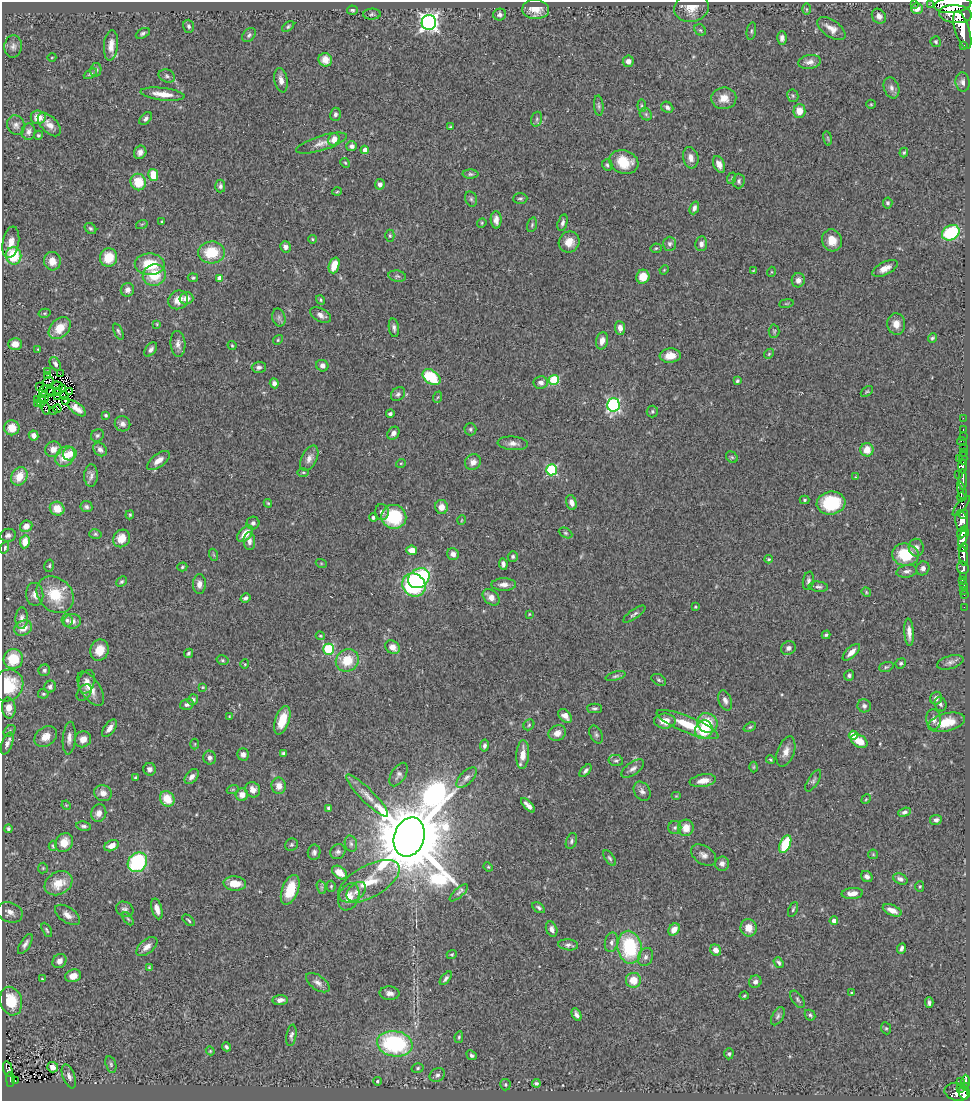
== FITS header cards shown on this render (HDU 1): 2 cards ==
NAXIS1  =                  968
NAXIS2  =                 1099

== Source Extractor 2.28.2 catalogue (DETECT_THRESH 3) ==
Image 968 x 1099 px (HDU 1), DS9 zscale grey, 1 PNG px = 1 image px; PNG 972 x 1103 px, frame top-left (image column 1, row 1099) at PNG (2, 2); each listed source drawn as its Kron ellipse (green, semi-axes under 4 px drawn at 4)
Background 0.726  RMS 0.056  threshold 0.169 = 3 sigma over >= 5 px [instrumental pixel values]
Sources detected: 474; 4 with non-positive FLUX_AUTO (blend fragments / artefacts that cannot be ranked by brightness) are neither listed nor drawn; the other 470 listed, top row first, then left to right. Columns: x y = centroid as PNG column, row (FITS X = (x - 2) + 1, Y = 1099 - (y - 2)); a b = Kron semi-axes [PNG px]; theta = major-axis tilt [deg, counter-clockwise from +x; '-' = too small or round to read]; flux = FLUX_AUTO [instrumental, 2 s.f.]
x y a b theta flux
915 3 3 2 - 5.5
931 5 3 2 - 6.6
953 5 18 8 6 6400
691 8 17 14 10 54
536 9 13 9 -2 48
807 9 6 4 -89 5.4
917 9 6 5 - 32
352 10 5 4 - 7.6
372 14 9 5 3 8.3
955 14 16 9 -5 4600
500 15 6 6 - 12
879 16 8 6 -51 21
429 22 7 7 - 1700
189 26 6 5 - 9.3
288 26 7 4 39 6.9
831 28 16 8 -35 33
700 30 6 5 - 7
962 30 19 7 -72 2900
751 31 9 4 80 6.6
143 33 7 4 28 8.8
249 35 8 5 47 8.7
782 38 7 5 90 15
936 42 5 5 - 7.4
111 45 15 7 85 34
964 45 3 3 - 54
13 46 11 8 84 18
52 57 4 3 - 3
325 60 7 6 - 45
628 61 6 5 - 20
809 62 11 7 7 20
96 70 7 5 79 8.8
90 74 7 4 28 7.3
167 76 8 6 -23 10
281 80 12 6 -80 24
963 82 10 7 -82 16
891 88 11 7 -72 18
162 94 22 6 -7 49
793 96 6 5 - 6.5
724 98 12 11 - 42
871 104 5 4 - 4.5
599 106 10 4 -85 8
642 106 6 4 -84 5.6
667 107 6 5 - 12
799 111 7 6 - 40
335 114 6 5 - 11
646 114 7 5 -47 7.2
38 117 7 7 - 46
146 119 7 5 46 11
537 119 7 5 74 7.5
49 124 14 8 -46 28
16 125 10 8 -63 18
450 127 3 3 - 3.9
29 132 8 7 - 16
38 135 5 4 - 5.8
828 138 7 3 -81 4.8
334 139 6 5 - 34
321 143 26 7 17 33
352 146 5 5 - 12
365 150 4 4 - 27
140 152 7 6 - 18
904 153 5 4 - 6.1
691 158 11 7 -75 24
624 162 15 11 -19 86
345 163 5 4 - 4.6
719 164 9 5 -66 26
607 165 5 5 - 6.9
470 174 8 4 -1 7.5
153 175 6 5 - 86
732 178 6 3 72 4.4
739 181 7 6 - 9.8
138 182 8 7 - 94
380 184 5 5 - 16
220 186 6 5 - 11
337 192 5 3 - 3.9
520 198 7 5 1 7.5
471 199 8 5 -75 8.7
888 203 5 4 - 8
694 208 6 4 68 13
496 220 8 5 -88 22
162 222 3 3 - 3.6
482 223 5 4 - 4.3
563 223 8 5 76 12
142 224 6 3 18 4.1
532 225 7 4 74 6.6
90 228 6 5 - 6.8
951 233 9 7 30 250
390 236 6 4 89 6.3
312 239 4 4 - 4.7
832 240 11 9 -66 48
11 242 16 8 80 36
569 242 11 10 - 45
669 244 7 6 - 9.8
701 244 7 6 - 15
285 247 6 5 - 15
656 248 5 5 - 4.9
211 252 13 11 4 120
14 256 9 7 -80 140
109 258 9 8 - 87
52 261 9 8 - 37
150 264 15 10 -1 120
334 265 8 5 72 55
885 268 14 6 27 32
664 270 5 4 - 3.6
753 271 3 2 - 2.8
771 272 5 3 - 3.5
154 275 11 10 - 100
397 276 9 5 -9 8.9
643 277 7 6 - 53
193 278 5 4 - 6.6
220 278 4 4 - 35
798 280 7 6 - 20
127 290 7 6 - 17
186 298 7 6 - 25
178 300 10 9 - 43
320 300 5 4 - 4.8
786 303 7 3 9 4.3
45 313 6 4 12 5.1
321 315 11 6 -29 21
279 318 9 6 -76 12
157 324 4 4 - 3.5
896 324 11 9 -83 38
60 328 13 9 45 74
394 328 9 5 -81 12
620 328 7 5 -82 22
118 331 9 4 -65 7.3
774 331 6 5 - 6.2
932 338 5 4 - 6.1
278 340 5 4 - 4.7
602 341 9 6 77 27
15 344 7 6 - 39
178 344 13 7 -86 22
232 345 4 3 - 3.9
38 349 4 4 - 3.5
151 349 8 5 52 13
769 354 5 4 - 5
670 356 10 7 4 48
55 364 7 5 -58 11
322 366 6 5 - 18
259 367 7 5 3 11
47 372 3 2 - 3.6
60 374 3 2 - 6.1
48 375 3 2 - 1.7
432 377 10 6 -37 170
554 380 5 5 - 230
48 381 5 2 - 4.4
737 381 4 3 - 5.9
541 382 7 6 - 17
274 383 5 4 - 15
39 386 3 2 - 2.3
57 386 5 3 - 6.7
63 389 3 2 - 2.1
51 390 3 2 - 2.9
43 391 6 2 66 2.1
57 391 3 2 - 3.5
867 391 7 4 39 5.2
69 392 3 2 - 3.9
48 393 8 3 20 3.7
398 394 8 6 44 11
64 395 3 2 - 0.92
57 396 3 2 - 2.1
44 397 5 3 - 1.6
438 397 6 3 69 4.3
37 399 3 2 - 4.6
41 401 6 2 80 5.8
65 401 3 2 - 3
38 403 3 2 - 4.3
613 405 7 6 - 660
45 408 6 2 -75 3.7
77 408 11 5 -38 26
57 409 4 2 - 2.7
54 411 4 2 - 2.4
652 411 6 6 - 7.3
390 414 4 3 - 9.5
106 415 4 4 - 7.7
963 418 2 2 - 14
122 424 8 7 - 16
12 428 7 7 - 58
470 429 6 6 - 7.6
963 429 3 2 - 20
393 433 7 5 54 18
34 435 5 4 - 23
97 435 7 6 - 9.3
963 436 3 2 - 2.8
962 441 5 2 - 25
513 443 15 6 -5 22
963 447 2 2 - 16
53 449 8 7 - 32
100 449 7 6 - 16
867 450 7 6 - 52
963 452 3 2 - 21
70 454 7 6 - 41
65 456 11 8 51 71
732 457 6 5 - 6.6
309 458 13 7 63 24
959 458 3 2 - 15
963 458 6 2 90 42
158 460 13 6 37 31
473 462 8 7 - 25
401 463 5 3 - 3.2
962 466 7 4 -89 820
551 470 5 5 - 380
303 472 6 4 0 4.6
958 475 2 2 - 15
19 476 9 8 - 64
91 476 11 7 88 16
856 477 4 4 - 3.6
963 480 10 3 -89 640
962 491 10 4 -73 290
961 497 4 4 - 290
805 500 5 4 - 4.8
571 502 8 5 -73 21
268 503 4 3 - 4.4
831 503 14 11 8 210
961 506 12 4 52 340
86 507 6 5 - 10
441 507 7 6 - 29
57 509 7 6 - 60
382 512 8 7 - 17
963 514 5 4 - 270
130 515 4 3 - 4.8
373 517 4 4 - 7.3
394 517 12 12 - 220
462 520 5 3 - 2.9
962 521 11 6 -80 1300
253 523 6 6 - 11
26 526 6 5 - 29
962 532 7 3 58 880
565 533 7 4 -27 6.8
95 534 6 5 - 5.9
245 534 10 6 48 49
8 535 8 6 9 12
963 537 10 4 70 1600
122 538 9 8 - 54
249 541 9 6 -87 17
25 542 6 5 - 44
5 548 6 4 69 6.5
916 548 9 7 -87 20
963 548 5 4 - 370
412 550 5 4 - 44
453 554 6 5 - 19
214 555 6 4 -70 4.5
905 555 13 11 -8 160
513 556 5 5 - 7.4
963 556 10 4 -83 1100
768 559 4 3 - 5.3
321 563 5 3 - 4.1
503 564 6 4 -82 12
49 566 6 5 - 6.8
182 567 5 4 - 5.5
963 567 6 5 - 390
923 568 7 6 - 16
907 571 10 6 10 16
963 576 3 3 - 240
419 578 11 9 36 530
962 580 2 2 - 12
808 581 9 5 79 11
122 582 6 4 43 7.4
199 584 10 6 89 21
414 585 12 11 - 450
504 585 12 6 1 23
964 585 4 3 - 67
818 587 10 5 -7 11
964 590 2 2 - 8.2
866 592 5 4 - 4.4
35 594 11 8 -84 23
55 595 20 16 -43 130
964 595 2 2 - 8.3
491 597 9 6 -42 30
245 598 5 4 - 11
695 607 4 3 - 4.3
964 607 2 2 - 13
529 614 4 4 - 3.2
634 614 13 4 35 10
22 618 11 6 88 16
67 620 6 5 - 9.4
72 621 9 7 2 24
23 628 9 7 24 37
909 632 14 4 -87 26
826 635 4 3 - 6.9
320 636 4 4 - 4
393 647 8 6 -35 33
788 648 7 6 - 14
329 649 5 5 - 290
99 650 11 9 70 56
851 652 11 5 43 28
189 653 5 4 - 7.1
13 659 10 9 - 100
222 660 6 4 -16 5.6
347 660 12 10 41 93
950 662 14 6 17 16
901 663 5 4 - 7.1
245 664 4 4 - 4.3
886 667 7 4 19 6.3
44 670 6 5 - 9.8
849 675 5 5 - 9.3
615 676 10 4 16 8.5
659 680 8 5 -30 7.2
87 682 12 8 74 23
8 685 16 15 - 170
50 687 6 5 - 11
203 687 3 2 - 3.5
91 689 19 9 -57 48
84 692 9 6 49 7.7
43 694 5 5 - 6.3
936 698 6 6 - 18
193 700 5 5 - 9.1
725 700 10 6 -72 16
187 704 7 5 15 11
941 704 7 6 - 10
864 706 7 6 - 11
9 708 10 6 -85 33
594 708 7 5 0 8.9
229 716 3 2 - 2.7
565 716 8 5 -45 27
933 719 10 7 -83 20
282 720 15 7 71 75
665 721 11 7 -1 44
946 722 19 9 14 85
707 723 10 9 - 100
687 724 33 8 -22 120
529 725 6 5 - 5.6
750 727 6 4 21 5.9
109 728 10 5 54 24
704 730 9 8 - 110
10 731 7 5 44 6.2
557 733 9 7 30 30
596 734 9 6 -62 9.1
853 735 5 4 - 110
46 737 12 9 36 39
69 738 16 6 85 22
83 739 8 7 - 27
859 741 9 6 -28 56
7 743 11 5 70 15
195 744 5 3 - 3.8
484 746 6 4 80 10
786 752 15 8 70 33
284 753 4 3 - 8.1
243 754 6 5 - 16
523 755 14 6 86 51
210 758 7 6 - 13
616 760 7 5 -11 7.9
770 760 4 3 - 4.2
754 767 5 3 - 3.8
633 768 13 6 35 17
150 769 6 6 - 12
586 771 7 4 49 11
399 775 13 7 58 15
192 777 9 5 50 19
467 777 13 6 45 18
135 778 4 3 - 5.9
703 781 13 6 10 39
813 781 12 5 58 10
279 786 8 7 - 32
233 789 6 4 19 5.7
253 790 8 7 - 25
642 791 10 7 -58 16
103 793 9 8 - 27
242 795 6 6 - 34
367 796 29 6 -45 40
676 796 5 4 - 3.9
167 799 8 7 - 69
866 799 5 4 - 4.3
66 805 5 4 - 3.8
528 805 9 4 -45 18
328 808 4 3 - 8.1
904 812 6 4 20 10
99 813 9 7 73 23
936 820 6 5 - 12
84 826 7 4 -10 9.2
675 827 6 6 - 11
686 828 8 7 - 48
8 829 4 4 - 7.5
409 837 20 15 71 80000
571 841 8 5 71 9.2
64 843 10 8 55 49
351 844 8 6 -74 11
785 844 9 5 67 170
291 845 7 6 - 7.1
53 846 5 4 - 5.4
112 846 7 5 25 33
314 852 8 6 82 12
338 852 8 7 - 12
873 854 5 5 - 4.5
704 855 14 9 -34 22
610 858 9 4 -53 7.8
137 862 10 9 - 340
722 864 7 7 - 19
488 867 5 4 - 4.2
43 868 5 5 - 4.6
339 872 8 5 -38 49
867 877 6 5 - 14
900 879 7 5 -25 13
369 881 34 16 29 130
58 883 15 11 30 77
235 883 11 7 -3 61
331 886 5 4 - 5.7
920 886 5 4 - 5.5
321 887 7 4 -71 6.5
290 890 15 8 69 98
356 892 11 7 45 19
459 893 12 4 42 11
852 893 11 5 5 29
349 897 14 10 67 49
539 908 7 4 -36 8.7
125 909 9 7 -27 13
157 909 10 5 -75 28
793 909 8 4 65 6.6
892 910 10 5 -24 31
10 912 13 10 -20 24
67 915 14 7 -35 27
128 919 7 3 -54 5.5
189 920 7 4 -40 5.3
834 921 4 4 - 19
749 928 9 8 - 47
552 929 8 5 -69 15
674 929 6 5 - 36
47 930 8 4 -61 6.4
611 942 10 6 78 15
25 944 11 5 58 16
568 945 10 5 -6 13
147 947 12 7 40 29
629 947 16 12 -81 280
901 948 5 4 - 11
716 950 6 5 - 30
452 954 5 4 - 4.9
646 957 9 7 67 14
59 961 7 6 - 21
779 963 6 4 -52 7.6
149 967 4 3 - 4.1
73 976 8 6 15 39
446 978 8 4 51 11
42 979 4 4 - 4.7
633 980 7 7 - 57
755 982 6 6 - 15
318 983 13 7 -35 20
390 993 10 7 -4 21
852 993 3 3 - 7.7
744 996 4 4 - 4.5
798 999 10 5 -54 8.8
280 1000 7 5 5 20
11 1001 14 10 -74 120
929 1003 5 3 - 8.8
577 1015 6 4 -61 14
810 1015 6 5 - 7.6
778 1016 10 5 61 10
886 1028 6 5 - 5.5
291 1035 11 5 81 12
459 1037 6 4 81 5.9
395 1044 18 12 -9 460
226 1047 4 3 - 8.1
210 1051 4 4 - 3.9
729 1054 5 4 - 7.5
472 1055 5 4 - 9
111 1064 8 5 -74 7.9
53 1067 5 5 - 26
418 1068 6 4 17 6.7
8 1069 8 4 -77 55
437 1075 8 6 34 12
69 1076 12 6 -69 19
10 1080 7 3 -90 72
15 1081 3 2 - 5.9
377 1081 4 4 - 7.7
961 1081 3 2 - 6.4
966 1082 7 3 88 150
536 1083 4 3 - 7.2
505 1085 6 5 - 5.8
965 1086 4 3 - 150
961 1088 3 2 - 55
957 1092 13 8 -10 630
963 1093 6 4 -64 360
At the frame edge (FLAGS 8, measured only in part): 2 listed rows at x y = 915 3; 953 5
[4 non-positive-flux detections neither listed nor drawn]